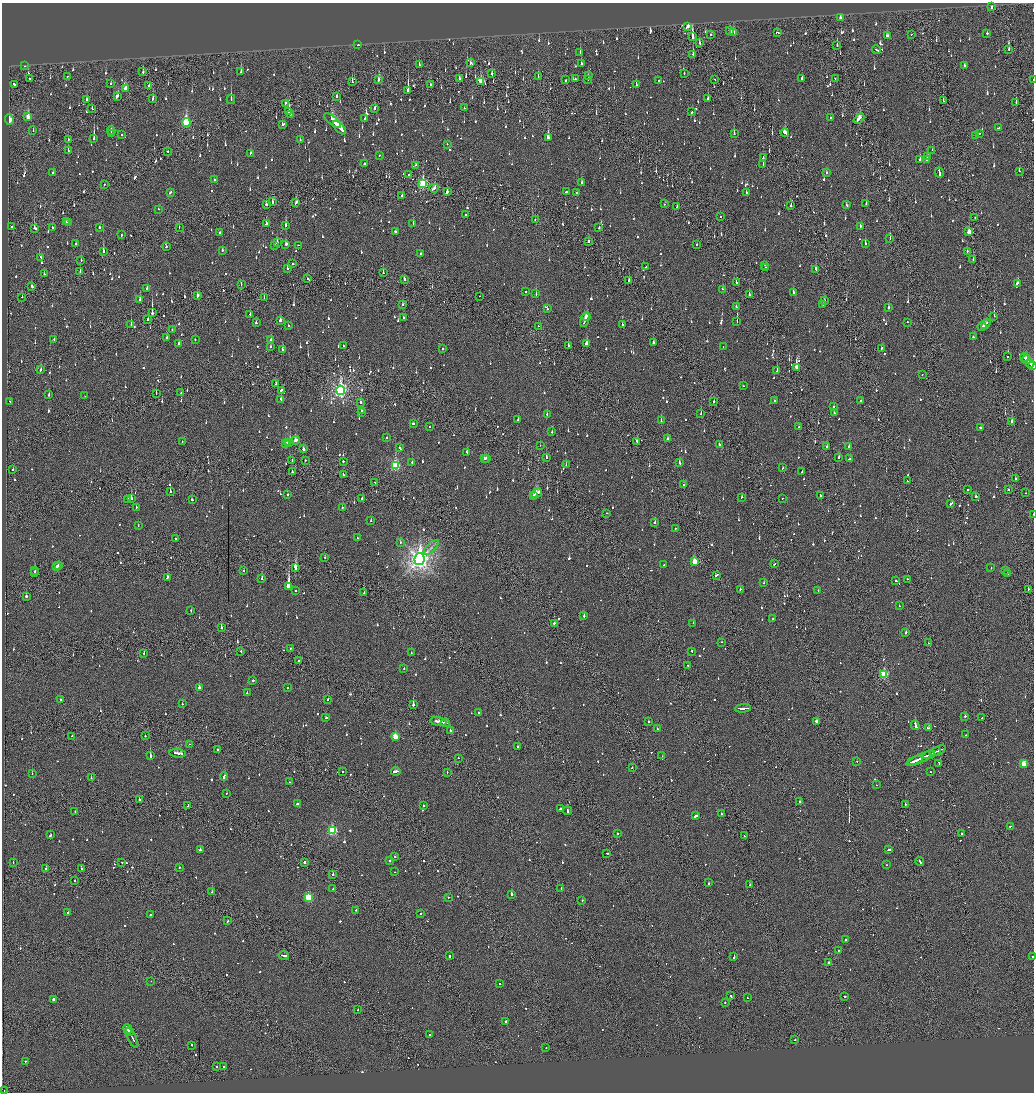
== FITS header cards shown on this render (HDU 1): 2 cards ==
NAXIS1  =                 2064
NAXIS2  =                 2180

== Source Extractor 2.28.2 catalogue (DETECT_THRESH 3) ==
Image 2064 x 2180 px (HDU 1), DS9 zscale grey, zoomed out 1/2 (1 PNG px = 2 x 2 image px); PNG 1036 x 1094 px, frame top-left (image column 1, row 2179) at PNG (2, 3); each listed source drawn as its Kron ellipse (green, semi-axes under 4 px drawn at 4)
Background -0.112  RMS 0.067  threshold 0.2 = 3 sigma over >= 5 px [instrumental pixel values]
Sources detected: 1554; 75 cannot appear on this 1/2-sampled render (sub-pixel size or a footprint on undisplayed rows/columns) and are neither listed nor drawn; of the other 1479, the 500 brightest by FLUX_AUTO listed and drawn (979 fainter detections omitted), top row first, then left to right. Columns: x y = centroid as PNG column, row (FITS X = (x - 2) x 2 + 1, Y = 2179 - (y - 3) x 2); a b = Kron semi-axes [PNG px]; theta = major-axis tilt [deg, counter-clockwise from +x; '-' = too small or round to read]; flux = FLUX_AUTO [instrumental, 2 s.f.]
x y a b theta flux
991 7 3 2 - 97
841 18 3 2 - 80
688 26 2 2 - 2100
730 31 4 2 - 110
733 32 3 2 - 79
777 32 3 1 - 180
987 33 2 2 - 88
711 34 2 1 - 61
911 34 2 2 - 50
887 36 3 2 - 120
692 37 4 2 - 960
699 43 2 2 - 67
358 45 2 1 - 59
837 46 2 1 - 98
1009 49 2 2 - 71
876 50 4 2 - 140
580 52 2 2 - 51
693 54 2 1 - 100
470 63 3 2 - 90
581 64 2 2 - 59
419 65 2 1 - 130
965 65 3 2 - 66
25 66 2 2 - 140
143 72 3 2 - 92
241 72 3 2 - 85
684 73 2 2 - 57
492 74 3 2 - 77
67 76 2 2 - 100
589 76 2 2 - 50
538 77 2 1 - 52
459 78 3 2 - 88
835 78 2 2 - 53
29 79 2 2 - 56
575 79 2 2 - 54
715 79 2 1 - 53
802 79 3 2 - 54
1033 79 2 1 - 170
379 80 3 2 - 100
566 80 2 1 - 140
588 80 2 2 - 110
659 80 2 2 - 67
480 81 4 3 - 350
352 82 3 2 - 110
14 84 3 2 - 120
111 84 2 2 - 85
430 85 3 1 - 140
636 85 2 2 - 73
149 86 2 2 - 150
125 89 3 2 - 150
408 90 3 2 - 800
117 96 3 2 - 240
337 96 3 2 - 110
153 98 4 2 - 90
87 99 3 2 - 56
231 99 5 2 - 120
708 99 3 2 - 140
943 100 3 2 - 75
1016 102 2 1 - 52
286 103 4 2 - 76
92 108 3 2 - 80
374 108 2 2 - 170
464 108 2 2 - 54
289 112 3 2 - 400
692 112 2 2 - 250
290 114 2 2 - 130
28 117 4 2 - 140
365 118 2 2 - 210
830 118 2 2 - 56
859 119 6 2 43 230
9 120 5 3 - 120
333 121 10 3 -39 580
186 122 4 3 - 790
282 125 3 2 - 150
339 128 8 2 -46 400
998 128 3 1 - 140
111 130 4 2 - 170
33 131 2 2 - 60
785 133 4 2 - 180
979 133 2 2 - 190
111 134 2 1 - 61
734 134 3 2 - 120
121 135 2 2 - 68
976 135 2 2 - 110
548 138 4 3 - 480
68 139 2 2 - 73
94 139 3 2 - 510
300 140 2 2 - 51
447 144 2 2 - 53
68 150 3 2 - 87
932 150 2 2 - 65
168 151 2 2 - 50
250 153 2 2 - 62
379 155 2 2 - 76
928 157 2 2 - 170
763 158 2 2 - 69
920 159 3 2 - 270
927 159 2 2 - 120
364 163 2 2 - 220
763 164 2 1 - 120
416 165 3 2 - 50
1019 171 2 2 - 230
827 172 2 2 - 68
53 173 2 2 - 73
939 173 5 2 - 210
409 175 2 1 - 54
214 180 2 2 - 95
582 183 2 2 - 200
104 184 2 1 - 52
423 184 4 3 - 1100
434 188 4 2 - 210
170 192 3 2 - 210
447 192 3 2 - 250
566 192 2 2 - 190
746 192 2 2 - 72
576 193 2 2 - 77
402 195 2 2 - 77
273 202 3 2 - 170
296 203 4 2 - 93
866 203 2 2 - 91
664 204 2 2 - 58
266 205 2 2 - 230
846 205 3 2 - 150
791 206 2 2 - 91
677 207 2 2 - 51
158 209 2 2 - 61
465 215 2 2 - 110
720 216 2 2 - 53
975 217 2 2 - 57
535 220 2 1 - 110
66 222 2 2 - 120
68 223 2 2 - 90
413 223 4 2 - 110
266 224 3 2 - 180
286 225 3 2 - 310
860 226 2 2 - 74
11 227 2 2 - 54
99 227 2 2 - 110
179 227 2 1 - 58
599 227 2 2 - 110
34 228 3 2 - 180
53 228 2 2 - 210
396 232 3 2 - 98
969 232 3 2 - 170
220 233 2 2 - 110
121 235 2 2 - 180
890 238 3 1 - 78
588 241 2 2 - 130
277 242 2 2 - 100
865 243 2 2 - 390
76 244 2 2 - 99
286 244 3 2 - 97
275 245 2 2 - 59
299 245 2 2 - 73
697 245 2 2 - 130
166 247 2 2 - 72
222 250 2 2 - 110
103 251 3 2 - 290
967 251 2 2 - 57
421 254 2 2 - 57
41 257 3 2 - 100
81 260 2 2 - 71
973 260 2 2 - 84
293 264 2 2 - 230
765 265 2 2 - 68
646 267 2 2 - 61
287 268 3 2 - 69
766 268 2 2 - 270
816 269 4 2 - 180
80 271 2 1 - 80
383 273 2 1 - 170
44 274 2 2 - 51
307 279 2 2 - 100
404 280 3 2 - 84
629 281 3 2 - 240
736 282 2 2 - 110
1017 283 3 2 - 150
241 284 3 1 - 60
32 286 3 2 - 130
147 289 2 2 - 330
722 289 2 2 - 72
526 292 2 2 - 60
793 292 2 2 - 140
536 294 3 2 - 69
197 295 4 2 - 170
749 295 3 2 - 240
480 296 2 1 - 57
22 297 2 1 - 59
264 297 2 1 - 50
140 299 3 2 - 100
824 301 2 2 - 87
823 304 3 2 - 95
403 305 2 2 - 62
736 307 2 2 - 72
888 308 3 2 - 150
547 309 2 1 - 240
152 313 4 1 - 760
250 315 2 1 - 100
586 316 3 1 - 160
994 316 3 2 - 260
403 318 2 2 - 76
148 319 2 2 - 350
280 320 3 2 - 120
585 320 7 2 72 450
737 321 2 2 - 130
907 322 2 2 - 130
256 323 2 2 - 73
986 324 5 1 - 210
131 325 2 1 - 55
622 325 2 2 - 64
288 326 2 2 - 83
538 326 2 1 - 170
982 327 4 2 - 220
172 330 2 2 - 67
973 337 2 1 - 74
167 338 2 2 - 97
54 339 2 2 - 130
195 340 2 2 - 57
271 340 2 2 - 74
179 343 2 2 - 280
587 343 3 2 - 230
653 343 3 2 - 170
270 346 2 2 - 56
343 346 2 2 - 67
568 346 2 2 - 180
723 347 2 1 - 88
442 349 2 2 - 93
881 349 3 2 - 170
282 350 3 2 - 130
1008 357 2 1 - 150
1025 357 4 2 - 190
1026 360 4 2 - 180
1030 363 4 2 - 210
1032 366 4 2 - 190
797 367 3 2 - 170
40 370 3 2 - 89
777 371 2 1 - 360
922 374 2 2 - 53
276 384 2 2 - 78
743 386 2 1 - 52
281 390 3 2 - 110
340 390 5 4 - 3900
181 393 2 1 - 61
49 394 3 2 - 89
156 394 2 1 - 67
85 396 2 1 - 65
281 399 3 2 - 130
10 401 3 2 - 81
775 401 2 2 - 260
861 401 2 2 - 88
360 402 2 2 - 130
714 402 2 2 - 240
833 407 3 2 - 90
361 410 2 2 - 51
362 413 2 2 - 78
701 413 2 1 - 57
834 413 2 2 - 54
547 414 3 2 - 63
518 420 2 2 - 140
661 421 2 1 - 67
1012 422 2 2 - 310
413 424 3 2 - 69
429 427 2 2 - 59
799 427 2 2 - 65
981 428 3 2 - 93
552 432 2 2 - 110
387 438 2 2 - 58
667 439 3 2 - 140
295 440 4 2 - 180
637 441 2 2 - 69
182 442 2 2 - 91
290 442 4 2 - 180
285 443 2 2 - 110
287 443 2 2 - 190
540 445 2 1 - 51
719 445 2 2 - 96
827 447 2 2 - 130
849 447 3 2 - 130
400 448 3 2 - 78
303 449 2 1 - 1300
467 452 3 2 - 120
546 457 2 2 - 170
839 457 2 2 - 93
486 458 3 2 - 87
484 459 3 2 - 79
849 459 3 2 - 180
305 460 2 2 - 64
292 461 2 2 - 70
343 461 2 2 - 130
412 463 2 2 - 57
679 463 3 2 - 91
395 465 3 3 - 1300
566 465 2 1 - 54
783 468 2 2 - 68
13 469 2 2 - 55
292 472 2 2 - 60
802 472 2 2 - 53
343 475 2 1 - 76
1015 479 2 2 - 170
907 481 2 1 - 60
375 482 2 2 - 54
683 485 2 1 - 210
968 490 2 2 - 320
1008 490 2 2 - 66
170 492 2 1 - 340
537 493 6 2 32 410
1026 493 2 1 - 63
287 494 2 2 - 70
533 495 2 1 - 110
820 496 2 1 - 170
742 497 2 2 - 67
976 497 2 2 - 260
362 498 2 2 - 63
782 498 2 2 - 52
128 499 2 2 - 64
131 499 2 2 - 310
192 499 2 2 - 63
951 504 4 2 - 83
136 507 2 2 - 78
342 508 2 2 - 87
607 513 2 2 - 72
1033 514 2 1 - 53
371 520 2 2 - 55
655 523 2 2 - 240
138 526 2 1 - 100
675 529 3 2 - 110
357 538 2 2 - 81
175 539 2 2 - 65
400 542 2 2 - 64
431 547 10 4 43 50
325 557 2 1 - 72
419 559 6 5 - 9300
694 561 3 3 - 350
664 564 2 2 - 54
774 564 2 2 - 64
58 565 3 2 - 150
56 567 2 1 - 100
991 567 2 2 - 76
295 568 4 2 - 2400
1005 570 2 2 - 51
35 571 2 2 - 130
244 571 2 2 - 49
34 573 2 2 - 220
1007 574 2 2 - 58
716 575 4 2 - 180
167 578 3 2 - 120
262 579 2 2 - 220
907 579 2 2 - 52
896 581 2 2 - 67
764 583 2 2 - 56
288 586 3 2 - 3800
740 589 2 2 - 55
1028 589 2 2 - 130
818 590 2 2 - 53
295 591 2 1 - 110
364 593 2 1 - 96
26 596 2 2 - 120
899 606 2 2 - 82
191 611 2 2 - 80
584 616 3 2 - 160
773 619 2 2 - 95
554 623 2 2 - 230
693 623 2 2 - 100
221 628 2 2 - 140
906 632 3 2 - 61
721 642 2 2 - 65
929 643 2 1 - 95
290 648 2 1 - 66
241 651 3 1 - 62
692 651 2 2 - 50
411 652 2 2 - 50
144 653 2 2 - 88
299 661 2 2 - 53
688 665 2 1 - 60
404 668 2 1 - 54
884 674 3 3 - 920
253 680 2 2 - 460
199 688 2 2 - 590
287 688 2 2 - 99
247 693 2 2 - 49
60 699 2 2 - 61
328 699 2 2 - 68
182 704 2 2 - 55
413 705 2 2 - 290
743 708 8 2 5 590
478 713 2 2 - 120
965 716 2 2 - 160
326 718 3 2 - 66
982 718 2 1 - 64
438 721 8 2 -9 300
817 721 3 2 - 460
649 722 2 2 - 60
445 723 4 1 - 160
915 725 5 2 - 1600
928 728 3 2 - 150
657 729 2 2 - 90
450 730 2 2 - 130
966 735 2 2 - 65
71 736 2 1 - 160
145 736 2 2 - 51
395 737 3 3 - 310
189 744 2 1 - 67
517 746 2 2 - 130
217 750 3 2 - 120
938 751 9 2 25 530
935 752 5 1 - 270
178 753 8 2 -6 320
150 755 3 2 - 340
929 755 6 2 27 290
662 756 2 1 - 120
458 758 2 1 - 63
921 758 14 2 23 600
857 761 2 2 - 52
914 761 9 2 24 410
939 763 3 2 - 98
1024 764 3 3 - 190
632 768 2 1 - 80
396 771 5 2 - 200
342 772 2 2 - 87
447 772 2 2 - 98
930 772 2 1 - 50
32 774 2 2 - 98
224 776 4 2 - 180
91 778 2 2 - 190
289 782 2 2 - 110
876 785 2 2 - 68
226 793 2 2 - 49
139 800 2 2 - 89
800 801 2 1 - 460
297 804 2 2 - 130
905 804 2 2 - 120
188 805 3 1 - 150
423 805 2 2 - 120
560 809 2 2 - 180
75 811 2 1 - 55
568 811 4 2 - 150
722 814 2 2 - 75
696 816 4 2 - 200
1010 826 2 2 - 82
332 830 3 3 - 1200
617 833 2 2 - 180
961 833 2 2 - 69
51 835 3 2 - 260
744 836 2 2 - 59
200 850 3 2 - 170
889 850 3 2 - 150
607 853 2 2 - 130
395 857 2 2 - 75
389 861 2 2 - 60
920 861 4 2 - 190
13 862 2 1 - 55
122 862 3 2 - 130
304 862 2 2 - 190
886 865 2 1 - 77
179 867 2 2 - 78
46 868 3 2 - 150
81 869 3 1 - 120
394 872 2 1 - 70
333 874 2 1 - 180
75 881 2 2 - 78
709 883 2 2 - 410
750 885 2 2 - 200
333 889 2 2 - 79
561 889 3 1 - 110
212 892 2 2 - 92
511 894 2 2 - 400
308 897 3 3 - 850
448 897 2 2 - 100
582 900 2 2 - 53
356 910 2 1 - 90
68 913 2 2 - 130
421 913 2 2 - 160
150 915 2 2 - 96
228 921 3 2 - 96
846 939 2 2 - 93
838 950 2 2 - 55
284 955 5 2 - 350
449 956 2 2 - 310
734 957 4 2 - 96
1033 957 2 2 - 150
829 962 2 2 - 580
151 981 2 1 - 50
500 984 2 2 - 64
731 996 3 2 - 150
845 996 2 2 - 150
747 998 2 2 - 82
53 999 2 2 - 75
725 1003 2 2 - 94
358 1010 2 2 - 74
506 1021 2 2 - 290
128 1029 5 2 - 220
129 1032 3 1 - 150
429 1035 2 2 - 98
132 1038 11 2 -64 320
795 1040 2 2 - 130
192 1045 2 2 - 84
546 1048 2 2 - 57
25 1061 2 2 - 65
224 1066 2 1 - 68
217 1067 2 2 - 60
4 1090 2 1 - 50
At the frame edge (FLAGS 8, measured only in part): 4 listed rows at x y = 1033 79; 1032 366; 1033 514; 1033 957
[979 fainter detections neither listed nor drawn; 75 sub-pixel or undisplayed-footprint detections neither listed nor drawn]